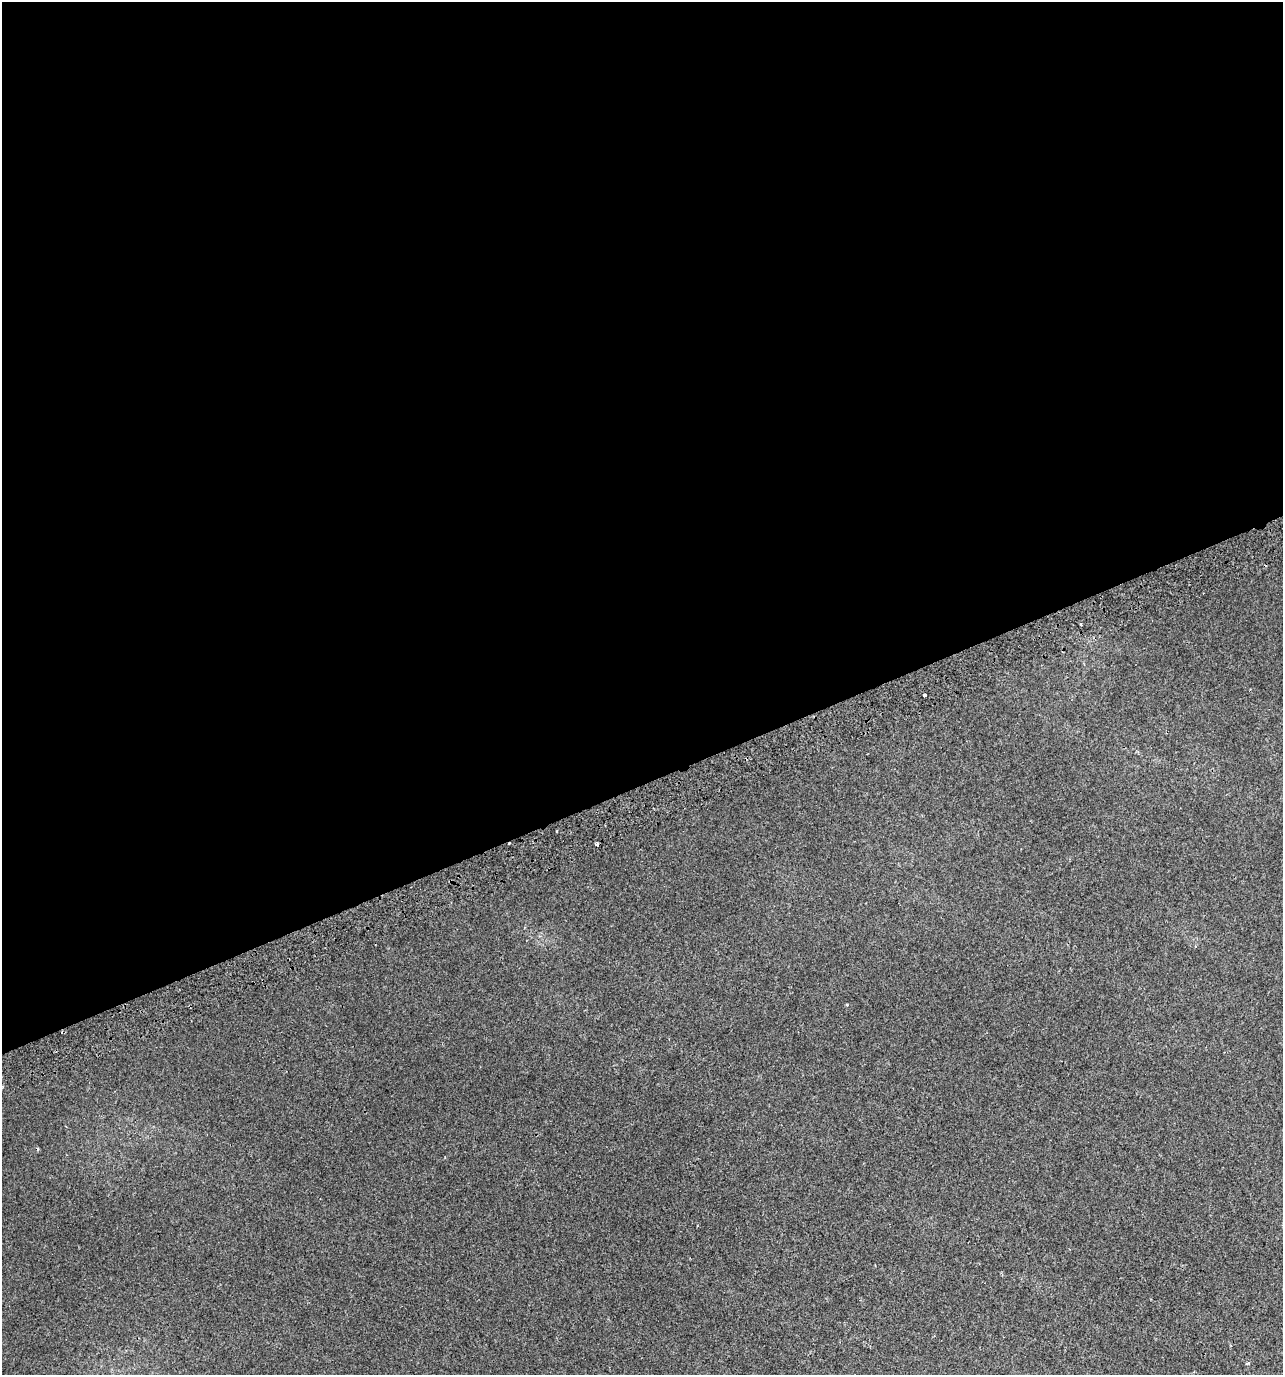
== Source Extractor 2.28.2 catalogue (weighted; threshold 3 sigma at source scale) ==
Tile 2 of 4 x 4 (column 2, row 1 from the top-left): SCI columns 1426-2706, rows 4160-5532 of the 5358 x 5574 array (HDU 1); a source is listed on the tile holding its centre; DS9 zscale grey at full resolution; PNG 1285 x 1377 px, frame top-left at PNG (2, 2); no overlay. Shown black and unused: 57% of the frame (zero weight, under 2 of 3 exposures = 2% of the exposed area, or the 3 px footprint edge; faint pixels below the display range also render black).
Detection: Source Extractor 2.28.2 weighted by HDU 2 'WHT'; one run over the whole footprint, this tile lists its part. Background 0.00367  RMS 0.0038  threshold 0.0171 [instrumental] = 3 sigma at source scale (4.5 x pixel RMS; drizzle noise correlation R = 1.50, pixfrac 1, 0.0396/0.0396 arcsec/px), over >= 5 px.
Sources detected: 6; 1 cosmic-ray / hot-pixel residue — not listed; the other 5 listed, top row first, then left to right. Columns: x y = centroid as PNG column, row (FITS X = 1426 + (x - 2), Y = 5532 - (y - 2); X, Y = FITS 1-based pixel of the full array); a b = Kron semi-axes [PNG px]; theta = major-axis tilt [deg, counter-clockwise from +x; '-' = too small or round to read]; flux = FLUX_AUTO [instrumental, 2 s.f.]
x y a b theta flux
1081 624 3 3 - 0.67
925 695 3 3 - 2.2
597 844 4 3 - 1.5
847 1005 3 3 - 0.41
1247 1363 6 3 37 0.54